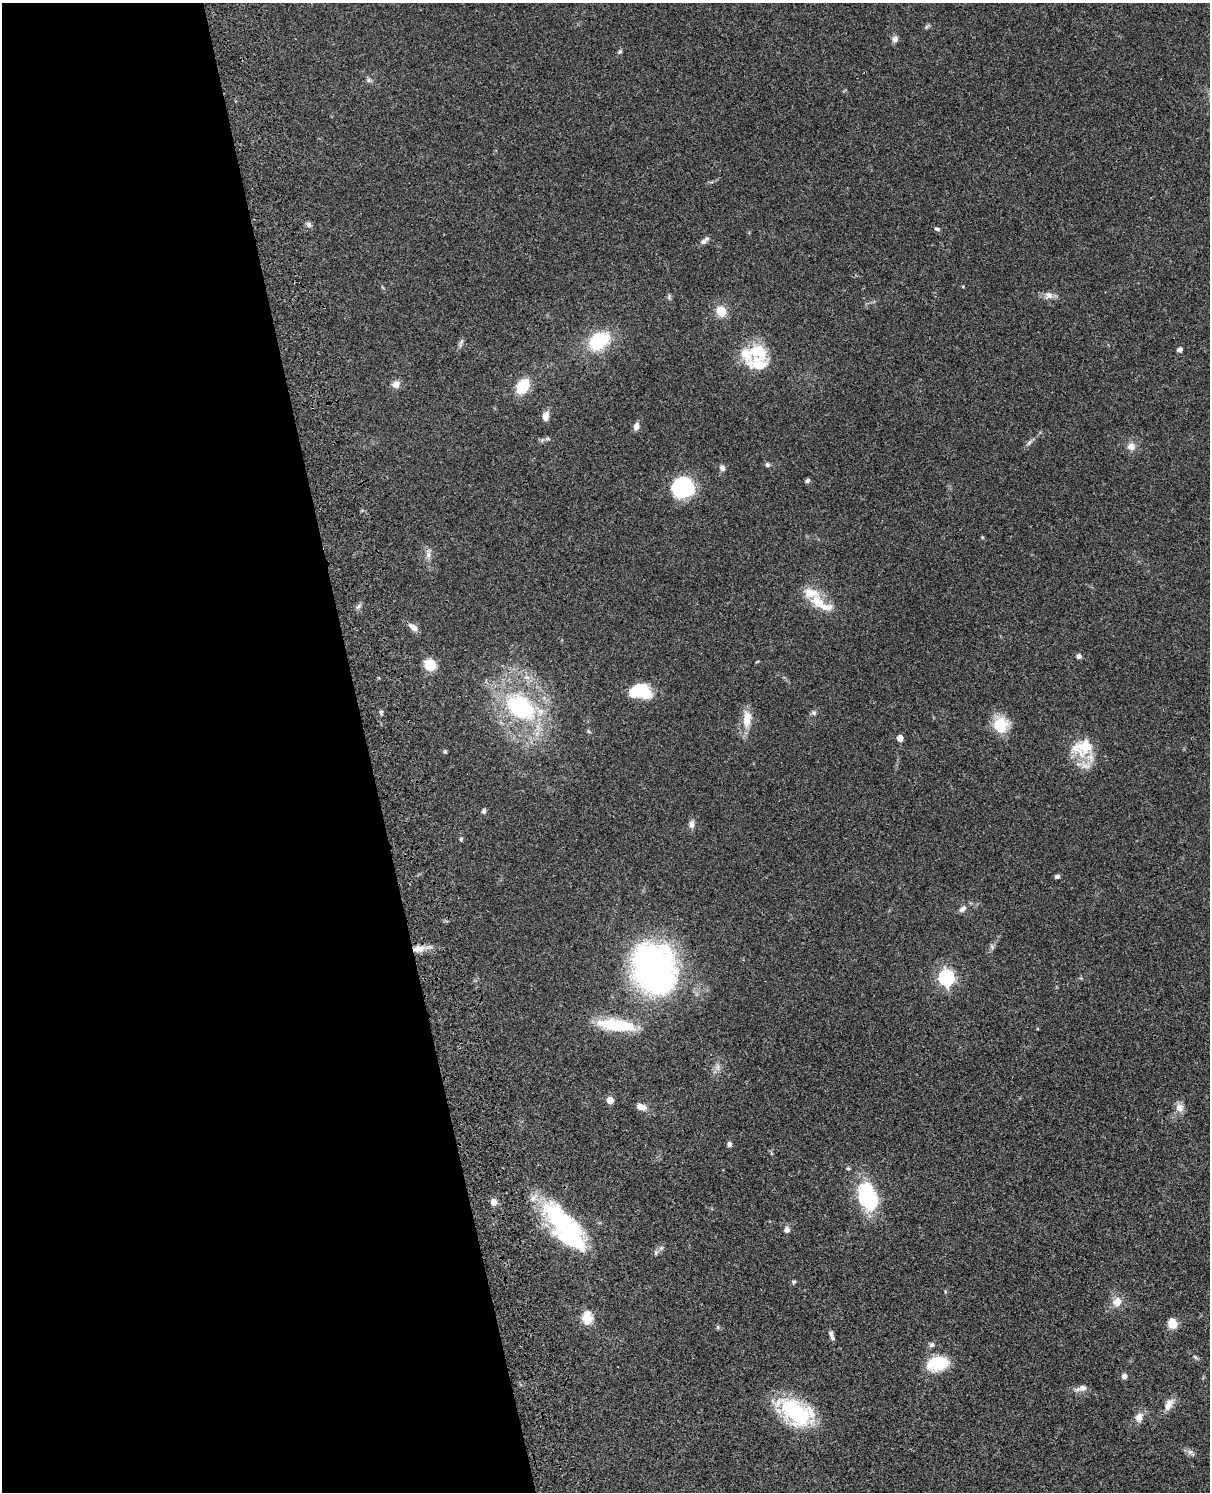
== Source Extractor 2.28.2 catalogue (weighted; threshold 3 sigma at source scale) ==
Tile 5 of 4 x 3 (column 1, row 2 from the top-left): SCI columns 121-1328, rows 1775-3264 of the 5072 x 4926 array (HDU 1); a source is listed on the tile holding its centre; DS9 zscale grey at full resolution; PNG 1212 x 1494 px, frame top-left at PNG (2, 3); no overlay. Shown black and unused: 30% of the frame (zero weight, under 3 of 4 exposures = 6% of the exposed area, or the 3 px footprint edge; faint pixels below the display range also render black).
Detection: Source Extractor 2.28.2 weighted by HDU 2 'WHT'; one run over the whole footprint, this tile lists its part. Background 0.0831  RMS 0.0061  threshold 0.0275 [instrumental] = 3 sigma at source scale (4.5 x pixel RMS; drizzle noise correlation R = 1.50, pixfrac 1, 0.05/0.05 arcsec/px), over >= 5 px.
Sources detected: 84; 2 inside a brighter object's white glare — not listed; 4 inside a brighter listed object's ellipse — not listed separately; the other 78 listed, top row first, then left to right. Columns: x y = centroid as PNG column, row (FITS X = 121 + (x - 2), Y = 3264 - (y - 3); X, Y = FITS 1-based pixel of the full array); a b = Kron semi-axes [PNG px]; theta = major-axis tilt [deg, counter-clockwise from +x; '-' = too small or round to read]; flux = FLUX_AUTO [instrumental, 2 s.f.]
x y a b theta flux
926 27 6 5 - 1
895 39 8 7 - 2.5
620 52 6 5 - 0.98
369 80 7 6 - 1.3
309 225 8 6 -58 1.6
937 229 7 4 -11 1.1
703 242 9 7 29 2.4
1049 295 12 10 -7 3.7
669 297 7 5 89 1.2
721 311 10 9 - 10
599 341 19 13 33 36
461 343 14 4 68 1.6
1179 350 6 5 - 1.7
757 351 26 17 -14 18
396 384 10 9 - 3.5
523 386 13 9 57 21
546 416 12 7 85 3.9
636 426 8 6 70 3.2
1029 443 9 4 54 1.5
1131 446 10 9 - 4.1
767 464 7 6 - 1.2
722 468 9 7 -62 2.1
808 480 7 5 44 1.2
682 488 22 21 - 39
982 537 5 3 - 0.56
428 555 10 6 81 2.7
811 593 21 13 -11 11
824 606 34 11 -21 11
413 627 13 7 -37 3.6
1079 656 5 5 - 1.8
430 665 11 10 - 12
640 691 23 15 -8 24
520 707 30 20 -35 68
381 712 6 5 - 1
814 713 7 6 - 1.3
747 719 26 11 86 9
1000 725 18 17 - 16
588 731 6 4 -70 0.78
900 738 5 4 - 6.8
1083 748 30 21 18 21
445 751 4 4 - 0.97
484 811 6 5 - 1.2
691 824 11 7 -90 2.6
461 839 5 5 - 0.82
1057 876 6 4 19 1.2
963 909 9 6 39 2.5
992 946 7 4 73 1.3
418 948 17 8 10 6.4
653 969 43 33 -71 230
946 978 7 6 - 150
1081 978 5 4 - 0.63
616 1025 44 13 -7 29
717 1067 9 6 -74 2.3
610 1100 5 5 - 10
641 1107 12 7 -18 4.4
1179 1108 12 11 - 4.1
729 1144 6 6 - 1.5
848 1168 5 4 - 0.95
868 1196 36 18 -73 38
493 1202 8 7 - 3.2
564 1225 62 21 -44 73
787 1230 7 6 - 2.8
656 1253 8 5 70 1.3
794 1282 5 4 - 0.9
1117 1302 15 13 59 6.1
587 1318 6 5 - 45
1172 1324 11 10 - 6.6
718 1327 6 5 - 0.96
831 1333 9 6 -80 1.9
932 1345 7 6 - 1.6
1195 1357 7 4 -45 0.98
938 1363 26 17 11 21
1124 1376 6 6 - 2
1083 1388 11 8 4 3.4
1169 1405 18 9 63 5
796 1412 30 17 -33 73
1139 1417 14 11 62 4.3
1191 1452 13 6 -39 2.3
Overlapping masked pixels (flux is a lower limit): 1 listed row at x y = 418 948